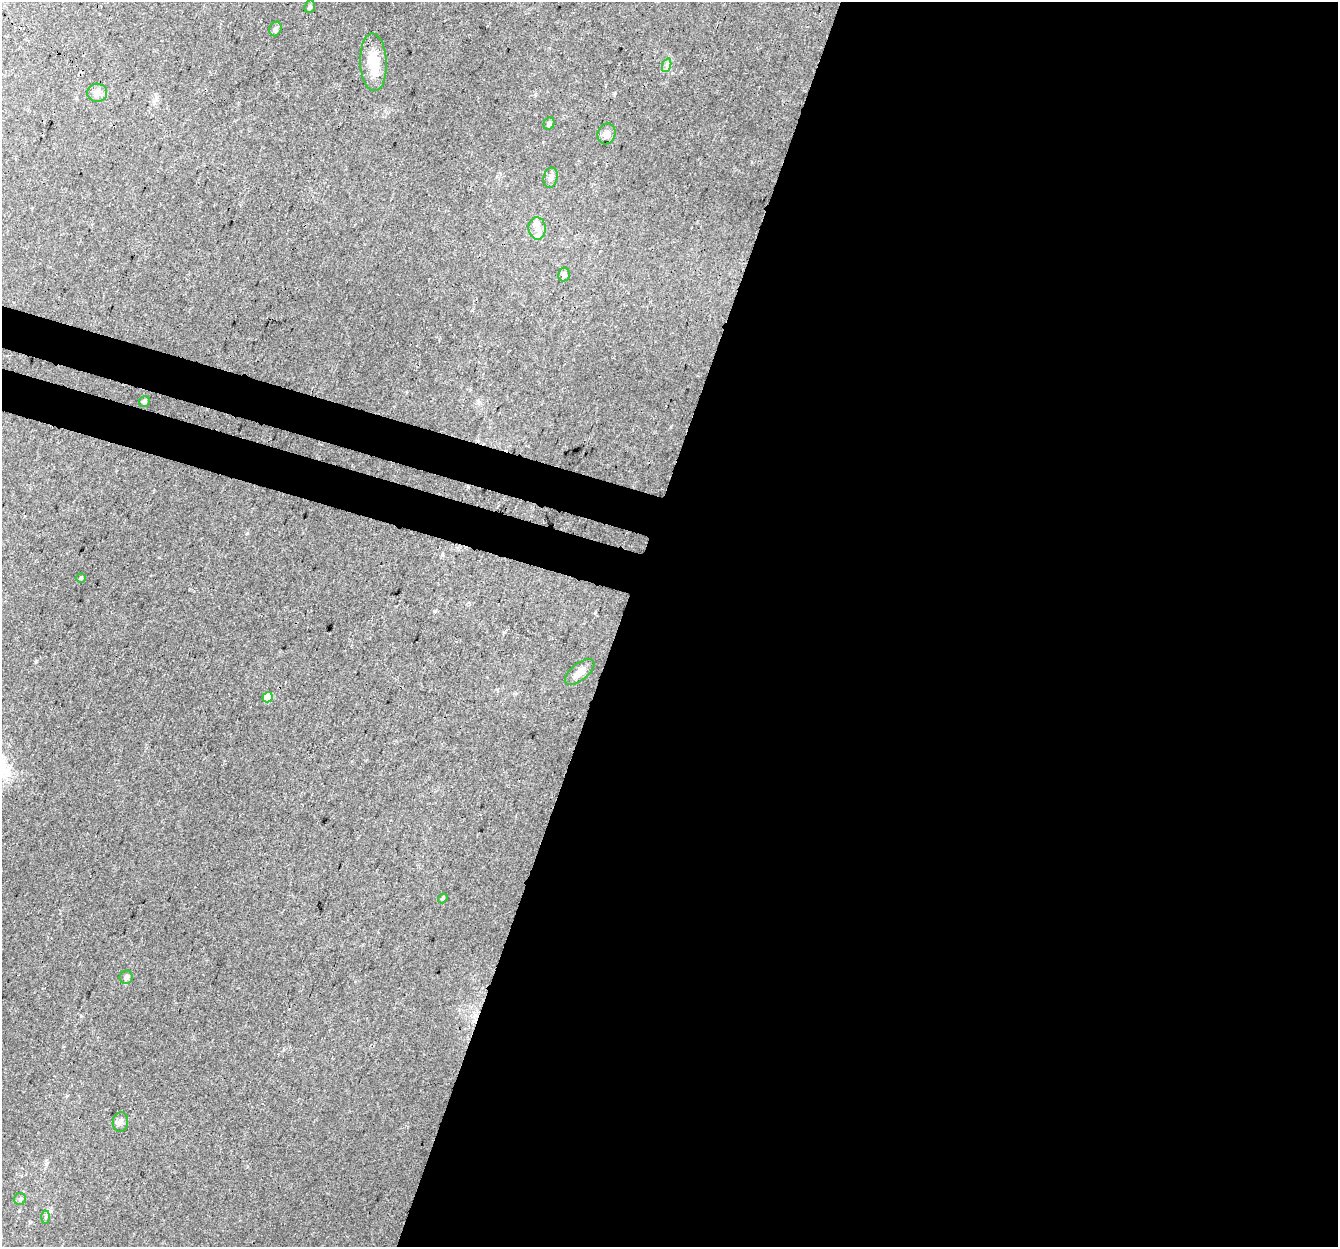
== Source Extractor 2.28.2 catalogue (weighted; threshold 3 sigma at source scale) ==
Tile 12 of 4 x 4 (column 4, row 3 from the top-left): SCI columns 4031-5366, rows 1519-2763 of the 5396 x 5588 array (HDU 1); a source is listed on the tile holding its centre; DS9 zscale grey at full resolution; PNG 1340 x 1249 px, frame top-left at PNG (2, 2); each listed source drawn as its Kron ellipse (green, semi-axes under 4 px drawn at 4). Shown black and unused: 57% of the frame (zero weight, under 3 of 4 exposures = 5% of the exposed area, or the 3 px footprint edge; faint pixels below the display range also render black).
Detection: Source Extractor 2.28.2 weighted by HDU 2 'WHT'; one run over the whole footprint, this tile lists its part. Background 0.0283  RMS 0.0038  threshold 0.017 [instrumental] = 3 sigma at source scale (4.5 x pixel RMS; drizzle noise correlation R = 1.50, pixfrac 1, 0.0396/0.0396 arcsec/px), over >= 5 px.
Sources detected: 21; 2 inside a brighter listed object's ellipse — not listed separately; the other 19 listed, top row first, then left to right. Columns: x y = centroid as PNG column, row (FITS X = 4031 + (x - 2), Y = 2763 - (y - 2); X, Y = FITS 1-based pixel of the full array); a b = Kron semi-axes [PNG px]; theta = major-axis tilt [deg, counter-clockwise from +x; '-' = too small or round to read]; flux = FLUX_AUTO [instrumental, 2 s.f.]
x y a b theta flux
310 7 6 5 - 0.93
275 29 7 5 67 1.1
373 62 29 13 -87 9.5
667 65 7 4 72 0.89
97 93 10 9 - 2
549 123 6 5 - 1.1
606 134 10 9 - 1.9
551 178 10 7 77 1.6
537 228 11 8 -84 2.3
564 274 7 6 - 1.3
144 401 6 5 - 0.87
81 578 5 4 - 0.46
580 672 17 8 38 2.9
268 697 5 5 - 7
443 898 5 4 - 0.54
126 977 7 6 - 1.2
120 1122 10 7 80 1.5
20 1199 6 6 - 0.72
46 1217 6 4 87 0.66
Unlisted compact peaks at least as high as the median listed source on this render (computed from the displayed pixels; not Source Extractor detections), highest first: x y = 434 611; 247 533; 36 661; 615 93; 81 1016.